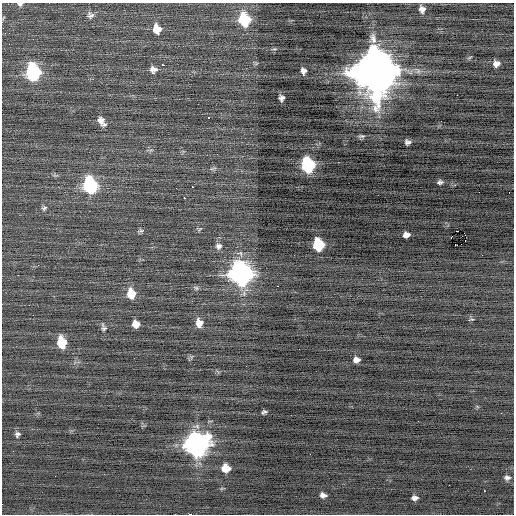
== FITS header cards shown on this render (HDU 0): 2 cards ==
NAXIS1  =                  512 / Axis length
NAXIS2  =                  512 / Axis length

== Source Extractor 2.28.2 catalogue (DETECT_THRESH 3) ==
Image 512 x 512 px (HDU 0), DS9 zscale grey, 1 PNG px = 1 image px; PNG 516 x 516 px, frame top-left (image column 1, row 512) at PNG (2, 3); no overlay
Background -0.153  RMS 0.85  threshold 2.55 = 3 sigma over >= 5 px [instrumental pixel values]
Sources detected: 65; all 65 listed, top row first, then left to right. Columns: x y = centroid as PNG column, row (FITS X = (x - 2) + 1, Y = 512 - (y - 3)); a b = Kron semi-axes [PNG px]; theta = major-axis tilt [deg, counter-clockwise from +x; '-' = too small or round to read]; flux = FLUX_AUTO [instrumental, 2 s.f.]
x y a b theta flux
20 4 6 5 - 150
422 9 8 7 - 300
90 15 10 9 - 240
3 19 9 2 70 71
244 20 10 8 -77 3900
157 29 10 9 - 810
373 38 14 8 -79 420
9 44 2 2 - 130
274 49 7 4 10 85
496 64 6 6 - 280
163 65 3 2 - 320
153 70 9 7 -2 310
303 71 7 5 -79 220
33 72 10 8 -81 9600
374 72 15 13 -80 310000
457 95 2 2 - 220
282 98 5 5 - 200
209 118 3 2 - 79
101 120 10 7 -75 340
441 121 2 2 - 65
104 124 6 5 - 110
362 136 9 5 0 110
408 142 6 5 - 170
308 165 10 8 -75 7500
213 168 11 4 9 110
440 182 6 4 6 140
90 185 10 8 -75 8700
193 187 2 2 - 44
176 188 2 2 - 32
479 192 2 2 - 130
184 197 3 2 - 44
44 208 8 6 31 130
200 229 8 3 45 71
140 231 8 5 17 110
457 231 2 2 - 120
406 235 6 5 - 300
465 235 2 2 - 9400
451 238 3 2 - 680
455 244 3 2 - 140
461 244 2 2 - 400
318 245 9 7 -79 3700
219 246 8 7 - 230
241 273 11 10 - 36000
18 275 2 2 - 73
277 286 3 2 - 68
196 288 8 6 -27 110
131 294 10 8 -80 1000
472 319 7 3 -4 55
199 323 9 7 -86 510
136 324 7 6 - 420
103 328 10 6 -71 160
62 342 9 7 -78 1900
134 358 3 2 - 45
356 360 7 5 -2 290
264 412 5 3 - 110
17 434 7 6 - 160
196 444 11 10 - 43000
310 454 2 2 - 24
226 468 7 6 - 860
507 478 8 6 0 190
449 485 2 2 - 250
484 490 3 2 - 320
323 495 6 5 - 240
415 498 6 4 -1 210
190 514 4 2 - 3700
At the frame edge (FLAGS 8, measured only in part): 3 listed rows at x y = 20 4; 3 19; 190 514